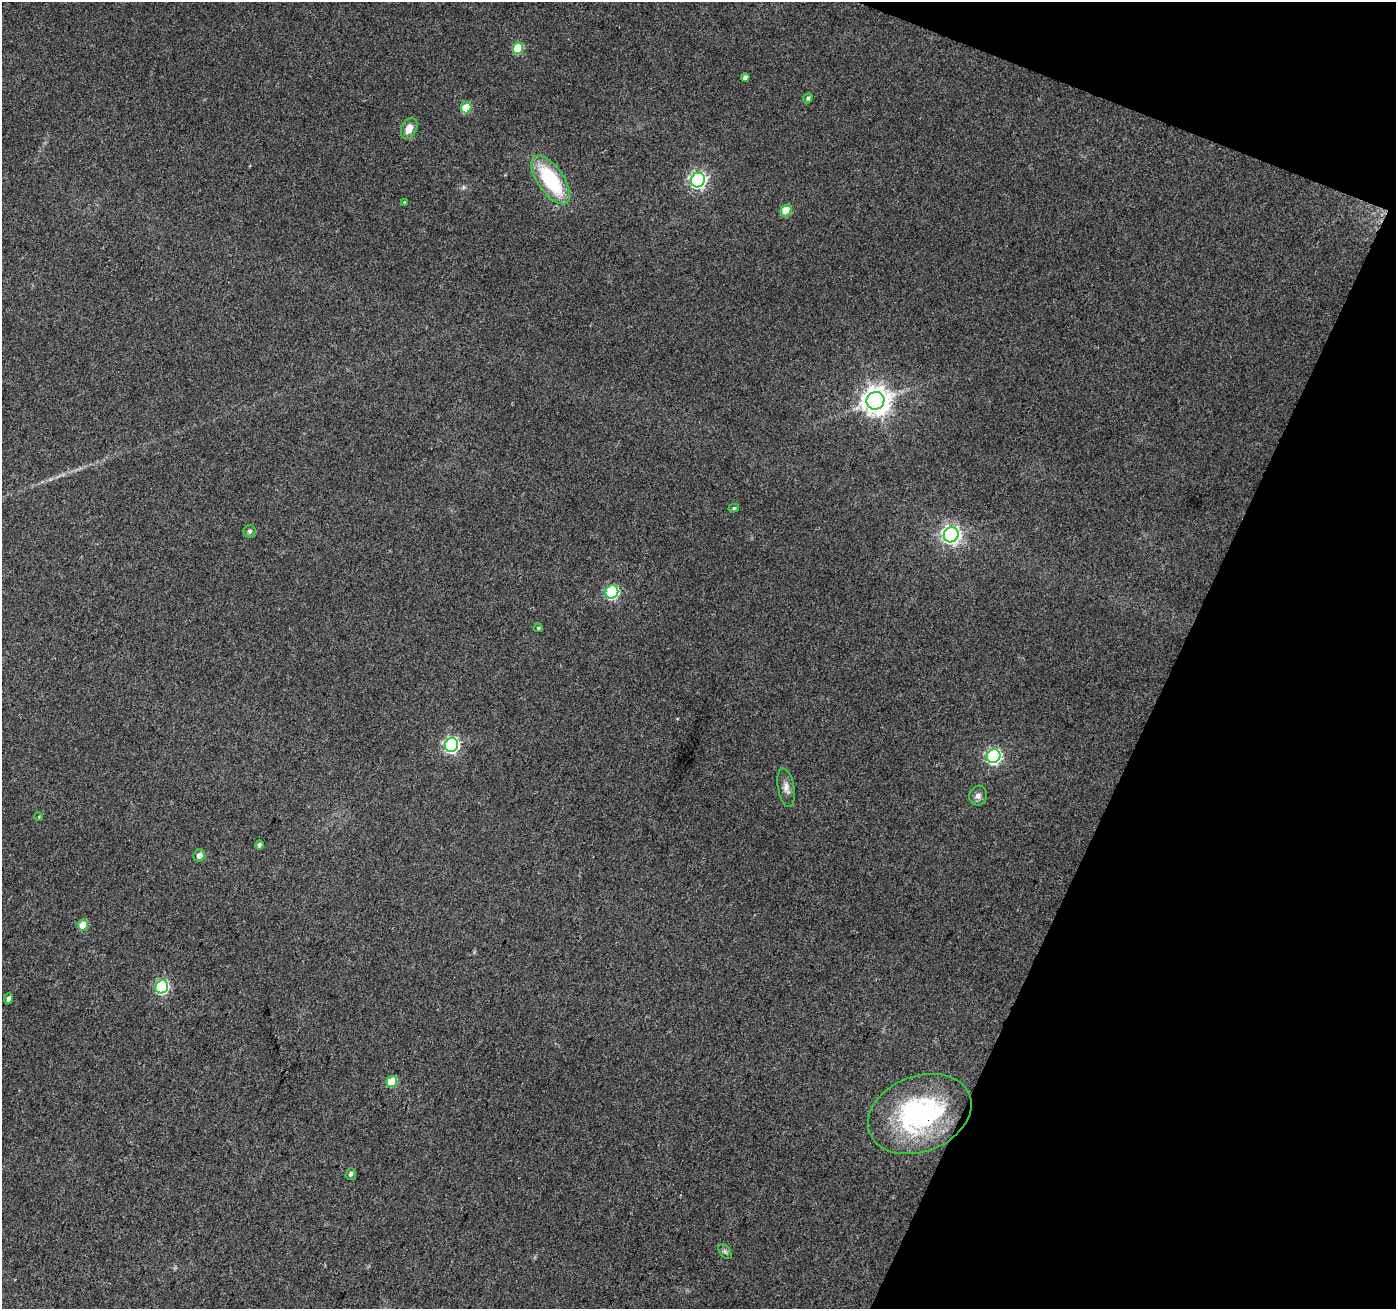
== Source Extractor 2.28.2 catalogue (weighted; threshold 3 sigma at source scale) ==
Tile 8 of 4 x 4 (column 4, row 2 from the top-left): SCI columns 4192-5585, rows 2890-4196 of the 5586 x 5714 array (HDU 1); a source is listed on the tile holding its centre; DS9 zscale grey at full resolution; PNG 1398 x 1311 px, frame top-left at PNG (2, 2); each listed source drawn as its Kron ellipse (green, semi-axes under 4 px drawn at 4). Shown black and unused: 19% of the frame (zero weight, under 3 of 4 exposures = <1% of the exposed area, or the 3 px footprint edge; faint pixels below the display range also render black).
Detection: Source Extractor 2.28.2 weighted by HDU 2 'WHT'; one run over the whole footprint, this tile lists its part. Background 0.0372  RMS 0.004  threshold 0.0182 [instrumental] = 3 sigma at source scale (4.5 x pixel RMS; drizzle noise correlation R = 1.50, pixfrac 1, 0.0396/0.0396 arcsec/px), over >= 5 px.
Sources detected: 29; all 29 listed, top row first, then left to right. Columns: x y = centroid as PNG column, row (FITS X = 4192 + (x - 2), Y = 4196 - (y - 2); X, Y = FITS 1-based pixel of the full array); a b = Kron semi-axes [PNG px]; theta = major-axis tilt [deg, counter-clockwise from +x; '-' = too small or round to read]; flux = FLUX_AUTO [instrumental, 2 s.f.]
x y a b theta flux
518 48 6 5 - 16
745 77 4 4 - 1.5
808 98 5 4 - 0.86
466 108 6 5 - 12
409 128 11 7 65 3.9
551 180 28 13 -55 31
698 180 7 7 - 120
404 202 3 3 - 0.31
786 211 6 5 - 11
875 401 9 8 - 510
734 508 5 4 - 0.62
250 531 6 6 - 1
951 535 8 7 - 170
612 592 7 6 - 54
538 628 4 3 - 0.54
452 745 7 6 - 92
993 756 7 6 - 80
786 788 19 8 -79 2.8
978 796 10 8 74 1.9
39 817 4 3 - 0.35
259 845 4 4 - 1.1
199 856 6 5 - 2.2
83 925 5 5 - 7.8
162 987 7 6 - 59
9 998 5 4 - 1.5
392 1082 5 5 - 15
920 1114 53 38 21 68
351 1174 6 5 - 0.96
725 1252 8 5 -56 0.91
Overlapping masked pixels (flux is a lower limit): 1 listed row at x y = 920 1114